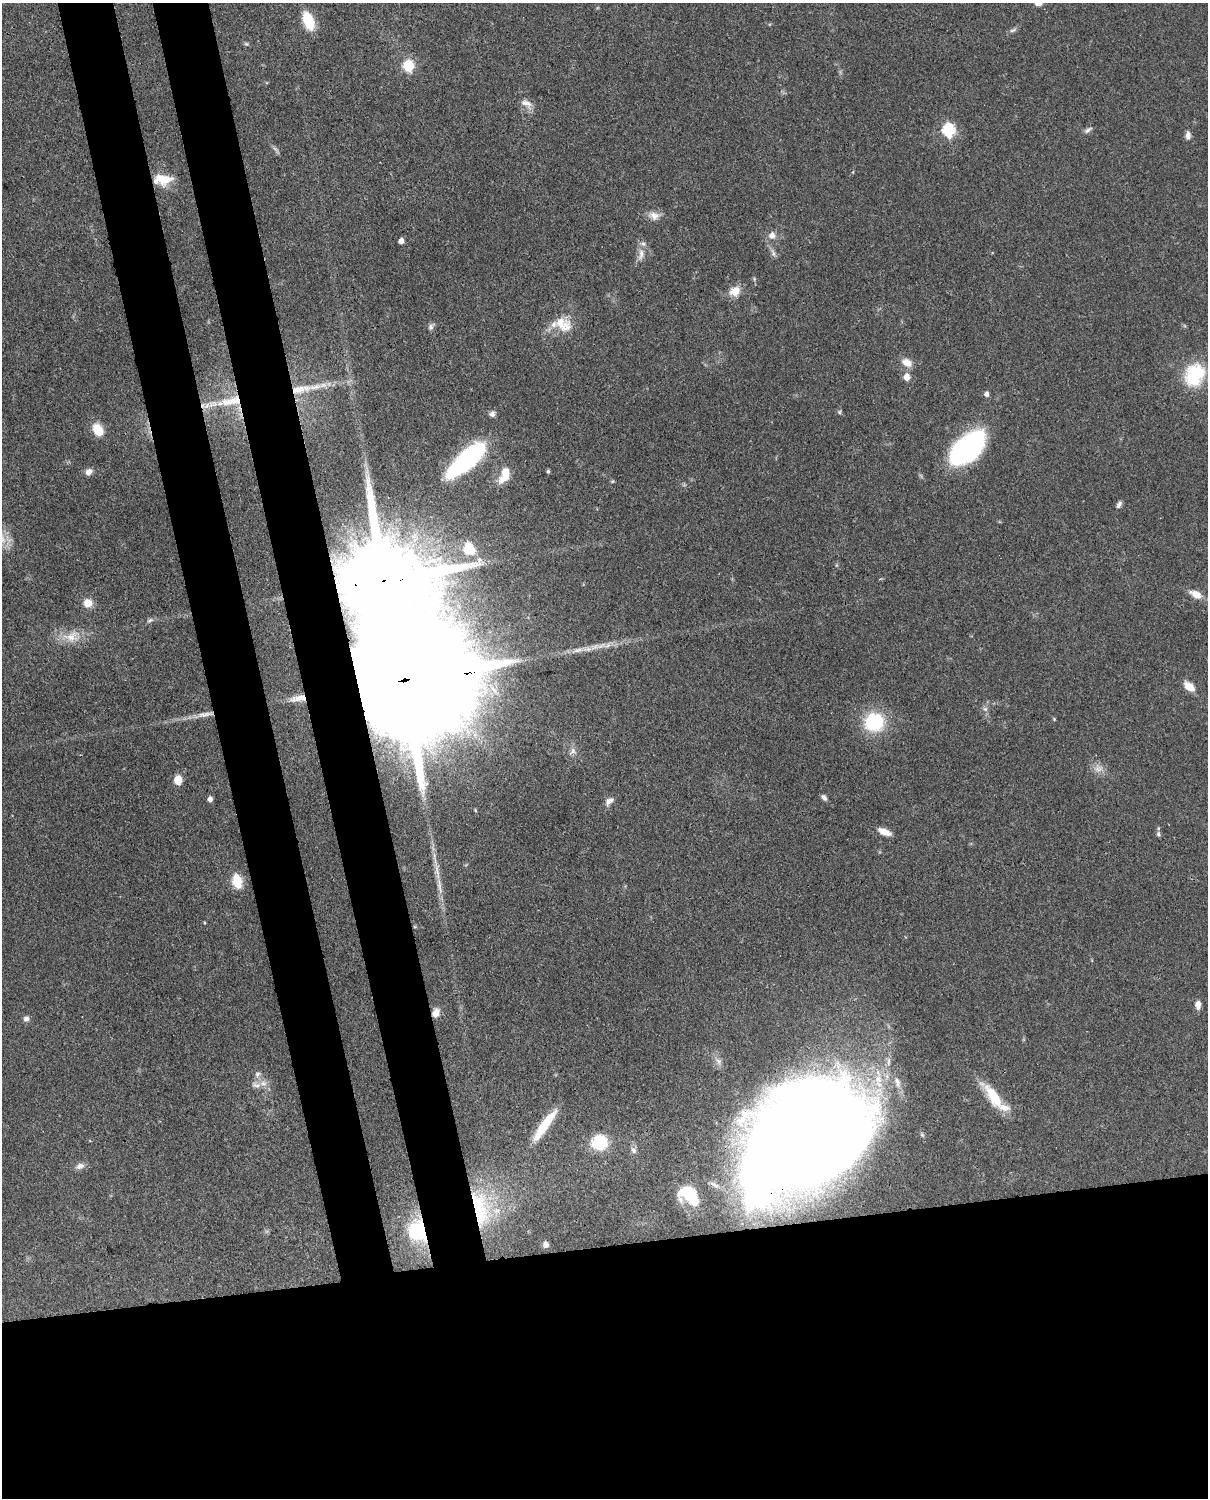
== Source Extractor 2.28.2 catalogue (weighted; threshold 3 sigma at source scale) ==
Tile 11 of 4 x 3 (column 3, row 3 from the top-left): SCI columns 2499-3704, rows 266-1761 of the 4999 x 4907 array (HDU 1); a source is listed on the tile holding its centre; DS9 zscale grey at full resolution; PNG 1210 x 1500 px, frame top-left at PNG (2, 3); no overlay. Shown black and unused: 25% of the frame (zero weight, under 3 of 4 exposures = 7% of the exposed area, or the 3 px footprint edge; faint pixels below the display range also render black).
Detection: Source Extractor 2.28.2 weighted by HDU 2 'WHT'; one run over the whole footprint, this tile lists its part. Background 0.0857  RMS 0.0039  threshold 0.0174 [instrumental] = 3 sigma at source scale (4.5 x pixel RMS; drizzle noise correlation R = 1.50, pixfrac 1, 0.05/0.05 arcsec/px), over >= 5 px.
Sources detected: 83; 1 too faint to see at this stretch — not listed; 7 inside a brighter listed object's ellipse — not listed separately; the other 75 listed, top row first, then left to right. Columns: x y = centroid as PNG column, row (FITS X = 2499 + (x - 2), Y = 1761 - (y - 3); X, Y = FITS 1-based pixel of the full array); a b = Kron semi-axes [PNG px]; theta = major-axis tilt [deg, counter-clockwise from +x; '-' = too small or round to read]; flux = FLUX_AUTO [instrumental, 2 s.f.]
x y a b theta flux
1038 3 10 9 - 3.1
308 21 18 9 -70 14
1012 30 9 4 21 0.98
246 44 6 5 - 0.61
408 66 6 6 - 32
526 103 17 9 -28 3.1
948 130 7 6 - 51
1088 130 12 6 35 1.3
1188 135 10 6 89 1.8
275 149 10 3 -45 0.9
163 179 22 13 -7 7.9
654 216 16 11 -17 3.2
772 235 10 10 - 2.6
401 241 5 5 - 2.1
773 253 10 6 -74 1.4
641 254 17 8 78 3
735 291 15 12 21 4.5
563 324 26 17 -33 8.9
431 327 9 7 63 1.2
907 363 13 9 -28 3.8
1195 375 28 22 58 21
907 377 7 6 - 3.5
298 389 23 11 5 7.5
987 394 5 5 - 1.7
230 401 41 11 11 13
839 412 5 5 - 0.59
492 414 8 7 - 1.4
98 430 15 10 -61 7
967 448 33 18 44 78
468 459 38 13 42 70
548 471 4 3 - 0.72
89 472 8 7 - 2.3
504 475 22 11 66 6.5
612 481 6 4 2 0.45
1119 505 8 5 57 1.3
469 548 17 15 -66 13
383 581 28 17 8 9900
1196 594 15 8 -27 4.4
88 603 9 9 - 4.5
150 620 9 5 19 0.97
72 636 26 16 14 8.1
406 680 77 23 6 35000
1189 687 13 8 -41 4.7
298 698 24 8 9 5.4
985 709 7 6 - 1
205 714 27 6 8 4.1
1054 719 5 4 - 0.4
874 722 24 22 14 21
573 751 9 8 - 1.9
178 780 7 6 - 7.2
824 798 8 5 -46 1.3
210 799 6 5 - 1.6
609 801 13 8 39 2.1
475 810 4 3 - 0.36
884 832 15 7 -24 3.8
1158 834 7 5 -80 0.79
237 881 17 10 -78 7.6
439 886 30 6 -81 5
204 923 4 2 - 0.32
1198 1005 10 6 -89 2.3
436 1013 10 8 61 3.3
26 1019 8 6 5 1.3
257 1074 8 7 - 1.4
897 1082 17 7 -70 3
263 1083 11 8 -10 2.7
994 1096 33 13 -58 13
544 1125 38 8 55 12
803 1138 103 68 30 1100
599 1142 9 9 - 31
634 1150 9 6 -58 1.3
80 1166 12 8 22 2
688 1195 23 16 -36 14
480 1208 52 23 -81 33
417 1231 27 22 -74 22
546 1244 6 6 - 1.6
Overlapping masked pixels (flux is a lower limit): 10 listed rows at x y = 298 389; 230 401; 383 581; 406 680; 298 698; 205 714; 436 1013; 803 1138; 480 1208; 417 1231
Isophote crosses this tile's border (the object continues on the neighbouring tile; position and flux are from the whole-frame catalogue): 1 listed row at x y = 1038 3